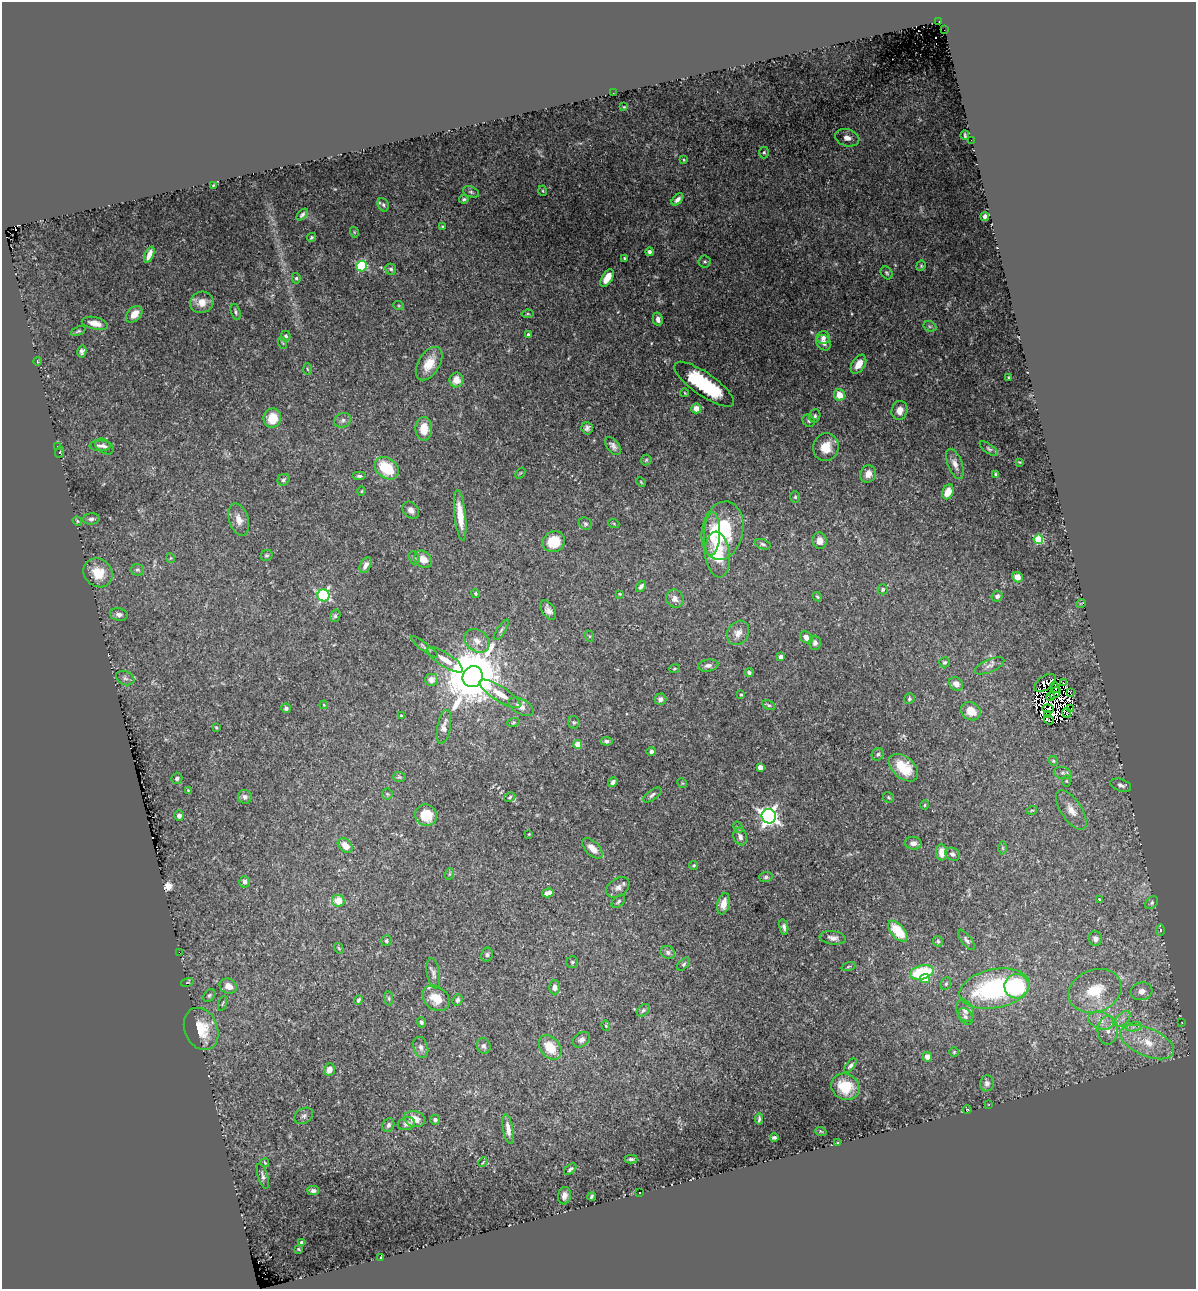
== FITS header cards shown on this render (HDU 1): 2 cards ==
NAXIS1  =                 1194
NAXIS2  =                 1287

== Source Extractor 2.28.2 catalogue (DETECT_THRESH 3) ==
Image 1194 x 1287 px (HDU 1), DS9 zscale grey, 1 PNG px = 1 image px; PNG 1198 x 1291 px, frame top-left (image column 1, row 1287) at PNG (2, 2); each listed source drawn as its Kron ellipse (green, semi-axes under 4 px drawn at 4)
Background 0.0133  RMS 0.0027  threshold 0.00823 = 3 sigma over >= 5 px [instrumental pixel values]
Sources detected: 294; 11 with non-positive FLUX_AUTO (blend fragments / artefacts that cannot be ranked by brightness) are neither listed nor drawn; the other 283 listed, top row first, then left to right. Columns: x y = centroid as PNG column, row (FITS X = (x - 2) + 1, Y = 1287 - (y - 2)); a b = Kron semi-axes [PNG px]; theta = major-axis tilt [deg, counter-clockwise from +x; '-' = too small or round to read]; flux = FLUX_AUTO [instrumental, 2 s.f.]
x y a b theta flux
939 21 3 2 - 1.4
944 30 2 2 - 6
613 93 3 2 - 0.13
624 107 3 2 - 0.13
965 135 5 2 - 0.25
847 138 12 8 -16 1.3
971 140 2 2 - 0.15
764 152 6 4 -90 0.27
684 160 4 3 - 0.17
213 185 3 2 - 0.15
543 191 5 3 - 0.19
471 192 8 5 -21 0.4
464 199 5 4 - 0.28
677 199 7 4 46 0.8
383 205 7 5 -68 0.38
302 215 7 4 48 0.35
985 216 4 4 - 0.55
442 226 4 3 - 0.2
354 232 5 3 - 0.17
311 237 5 3 - 0.24
650 252 4 4 - 0.55
149 255 9 4 66 1.3
624 258 3 3 - 0.23
705 261 6 6 - 0.38
362 266 5 5 - 13
921 266 5 4 - 0.22
391 269 6 5 - 0.56
887 273 7 5 -51 0.33
296 278 5 4 - 0.33
607 278 10 5 61 2.7
202 302 12 10 22 2.1
399 306 5 3 - 0.22
236 312 8 4 -73 0.42
134 314 10 6 46 2
527 314 6 4 10 0.25
658 319 7 5 -77 0.98
95 323 13 6 -13 2
930 326 7 5 -28 0.34
78 331 8 4 24 0.3
528 335 4 3 - 0.63
286 336 5 5 - 0.47
823 338 6 6 - 0.69
283 343 6 4 -70 0.26
823 343 8 7 - 1.2
82 351 6 4 78 0.52
37 361 4 2 - 0.13
429 363 18 10 58 3.4
858 364 10 6 57 2
307 369 6 4 -86 0.24
1008 377 3 2 - 0.19
456 380 7 7 - 2.1
704 384 35 11 -35 13
685 393 4 2 - 0.14
839 395 6 5 - 2.8
696 408 5 5 - 2
900 410 9 8 - 1.5
815 416 7 5 73 0.37
272 418 9 9 - 3.4
343 420 8 7 - 0.63
809 421 6 5 - 0.37
587 428 6 5 - 0.62
424 429 12 8 -89 2.9
57 446 2 2 - 2.6
100 446 10 5 1 0.59
104 446 10 6 -33 0.68
613 446 10 6 -52 0.76
826 447 14 12 75 3.2
989 449 11 4 -35 0.44
60 452 5 3 - 0.15
646 460 5 5 - 0.26
1019 462 3 2 - 0.15
955 464 16 7 -69 1.5
387 468 13 10 -38 6.8
520 473 6 3 52 0.17
868 474 9 7 66 1.8
996 474 3 3 - 0.26
359 476 7 4 0 0.4
283 480 6 5 - 0.45
641 482 5 3 - 0.19
361 491 4 4 - 0.21
948 492 7 5 68 2.6
795 497 6 5 - 0.29
411 510 9 7 -47 0.91
460 515 25 5 -83 3.4
91 519 8 5 6 0.58
239 520 17 9 -73 1.6
77 521 5 4 - 0.21
585 524 7 5 -35 0.39
614 524 6 3 -20 0.17
722 531 29 20 78 13
712 534 21 8 87 3.2
1038 539 5 4 - 11
820 541 8 7 - 1.1
554 542 11 10 - 4.7
763 544 8 5 -20 0.4
718 554 23 12 -84 6.3
267 555 6 5 - 0.31
170 558 5 3 - 0.16
414 558 7 5 -73 0.29
423 559 10 7 -47 1.9
366 565 8 5 63 1.1
137 570 6 6 - 0.46
98 573 15 13 -40 4.3
1017 577 5 5 - 1.2
641 586 6 4 54 0.59
883 589 5 5 - 0.35
475 593 4 4 - 0.23
620 594 4 3 - 0.18
324 595 6 6 - 26
997 596 5 5 - 0.63
817 597 5 4 - 0.23
675 599 9 8 - 1.1
1081 603 5 3 - 0.14
548 610 11 6 -58 0.95
119 614 9 6 -11 0.71
335 616 6 5 - 0.37
501 630 12 3 56 0.41
738 633 13 10 57 1.6
589 636 6 4 -70 0.21
806 637 7 5 -45 1.1
477 641 13 10 -39 1.7
815 643 7 6 - 0.72
424 647 16 3 -38 0.51
781 657 4 4 - 0.86
445 660 20 7 -33 2
945 662 5 5 - 0.35
708 665 10 6 8 0.83
989 666 16 6 23 0.97
675 669 6 3 19 0.21
749 672 5 4 - 0.39
473 677 11 10 - 1500
125 678 9 7 -22 0.65
431 680 6 6 - 1.1
1063 682 4 3 - 0.34
1045 683 12 6 34 1.2
956 684 7 6 - 1.3
1055 687 6 2 -63 0.048
1070 692 3 2 - 0.41
1055 693 6 4 51 0.019
500 694 24 7 -32 2.4
741 694 3 3 - 0.2
1051 696 4 3 - 0.25
660 699 6 5 - 0.63
909 699 5 5 - 0.35
324 705 4 3 - 0.15
769 705 7 4 -27 0.32
521 707 14 7 -28 1.2
286 708 5 4 - 0.43
1048 709 6 3 -3 0.37
1071 709 2 2 - 0.39
971 711 10 8 -34 2.8
1067 713 5 3 - 0.66
401 715 3 2 - 0.14
1048 715 4 3 - 0.53
1049 720 5 3 - 0.58
574 722 6 5 - 0.34
513 723 6 4 19 0.26
216 727 3 3 - 0.18
444 727 17 6 80 1.2
607 741 6 4 -5 0.44
578 744 4 4 - 4
651 751 5 4 - 0.44
878 754 6 5 - 0.43
1053 761 5 4 - 0.25
760 767 4 4 - 1.8
903 768 17 10 -41 4.5
1063 773 9 6 -14 0.52
399 777 6 5 - 0.28
177 778 5 5 - 0.41
1066 781 6 4 -89 0.2
613 782 5 4 - 0.59
682 783 5 4 - 0.22
1121 785 11 6 -20 0.69
188 790 3 3 - 0.15
387 794 6 5 - 0.24
652 795 11 5 35 0.51
245 797 7 7 - 0.62
510 797 6 4 29 0.26
889 797 5 5 - 0.29
925 805 4 4 - 0.23
1032 810 5 3 - 0.17
1071 810 22 10 -57 2
426 815 11 10 - 4
179 816 5 4 - 0.78
769 816 7 7 - 90
738 827 6 4 -61 0.24
529 834 3 2 - 0.15
740 837 9 6 -70 0.78
913 843 8 6 -6 1
345 845 8 6 -44 1.9
592 848 13 7 -44 1.6
1003 848 6 4 -89 0.24
942 852 8 5 -85 2.1
952 854 8 6 -30 0.62
694 865 4 4 - 0.22
449 874 6 3 71 0.22
766 877 6 5 - 0.43
245 882 5 5 - 0.6
618 887 12 9 34 1.1
548 893 6 4 14 1.2
1099 899 2 2 - 0.13
338 901 6 6 - 3.3
618 902 8 5 41 0.41
1152 903 7 5 44 0.37
723 904 11 6 78 1.6
784 927 8 4 -79 0.57
1160 930 5 3 - 0.26
898 931 12 6 -49 6.1
833 938 13 6 -7 0.92
1095 939 7 6 - 0.77
966 940 12 5 -53 0.54
386 941 5 5 - 0.33
938 941 5 5 - 0.32
339 948 6 4 -59 0.21
179 952 2 2 - 48
668 952 7 6 - 0.5
487 955 7 6 - 0.48
572 962 6 6 - 0.29
684 964 8 4 47 0.34
848 967 7 3 19 0.2
922 972 12 7 14 12
433 973 15 6 -80 0.76
925 979 5 4 - 2.6
187 982 6 2 14 0.16
946 984 6 5 - 0.35
228 986 9 7 -25 1.5
1017 986 12 12 - 13
555 987 7 5 -90 0.98
995 989 35 19 11 24
1095 991 27 21 20 8
1141 991 11 9 9 1.5
209 995 7 5 50 0.36
389 998 7 4 -82 0.28
436 998 14 11 -39 3.6
358 1000 4 3 - 0.44
458 1000 6 4 72 0.54
222 1003 8 3 71 0.22
643 1010 7 5 40 0.41
965 1011 11 8 -67 1.1
965 1016 9 6 -55 0.59
1123 1019 9 5 45 0.85
1101 1021 13 8 -17 1.8
421 1022 5 4 - 0.36
1182 1022 2 2 - 0.12
606 1026 5 4 - 0.28
1134 1027 8 4 10 0.62
201 1029 22 16 -66 5.4
1108 1030 14 10 88 2.1
581 1040 9 7 35 0.88
1147 1042 28 14 -23 6.1
484 1046 8 7 - 0.53
421 1047 11 7 -73 0.75
550 1047 13 9 -51 3.9
954 1052 5 5 - 0.22
927 1057 5 4 - 1.4
850 1066 8 4 52 0.45
329 1070 6 5 - 1.3
987 1083 8 7 - 0.68
845 1087 14 12 -26 4.8
989 1105 4 3 - 0.17
967 1110 4 4 - 0.15
304 1116 10 7 31 0.63
415 1119 10 8 -16 2
759 1119 5 3 - 0.32
435 1120 5 5 - 0.42
406 1124 9 6 13 0.9
388 1125 7 5 66 0.55
508 1129 15 5 -80 1.3
821 1132 6 3 -20 0.19
774 1137 4 3 - 0.33
838 1143 4 2 - 0.16
631 1159 6 4 -1 0.39
483 1162 5 3 - 0.14
265 1163 4 2 - 0.17
570 1169 7 3 44 0.36
263 1176 13 5 -74 0.57
313 1190 5 4 - 0.57
640 1193 2 2 - 0.16
564 1196 9 6 80 1
592 1196 4 3 - 0.31
302 1243 4 4 - 1.8
298 1249 3 2 - 0.17
381 1257 3 2 - 0.19
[11 non-positive-flux detections neither listed nor drawn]